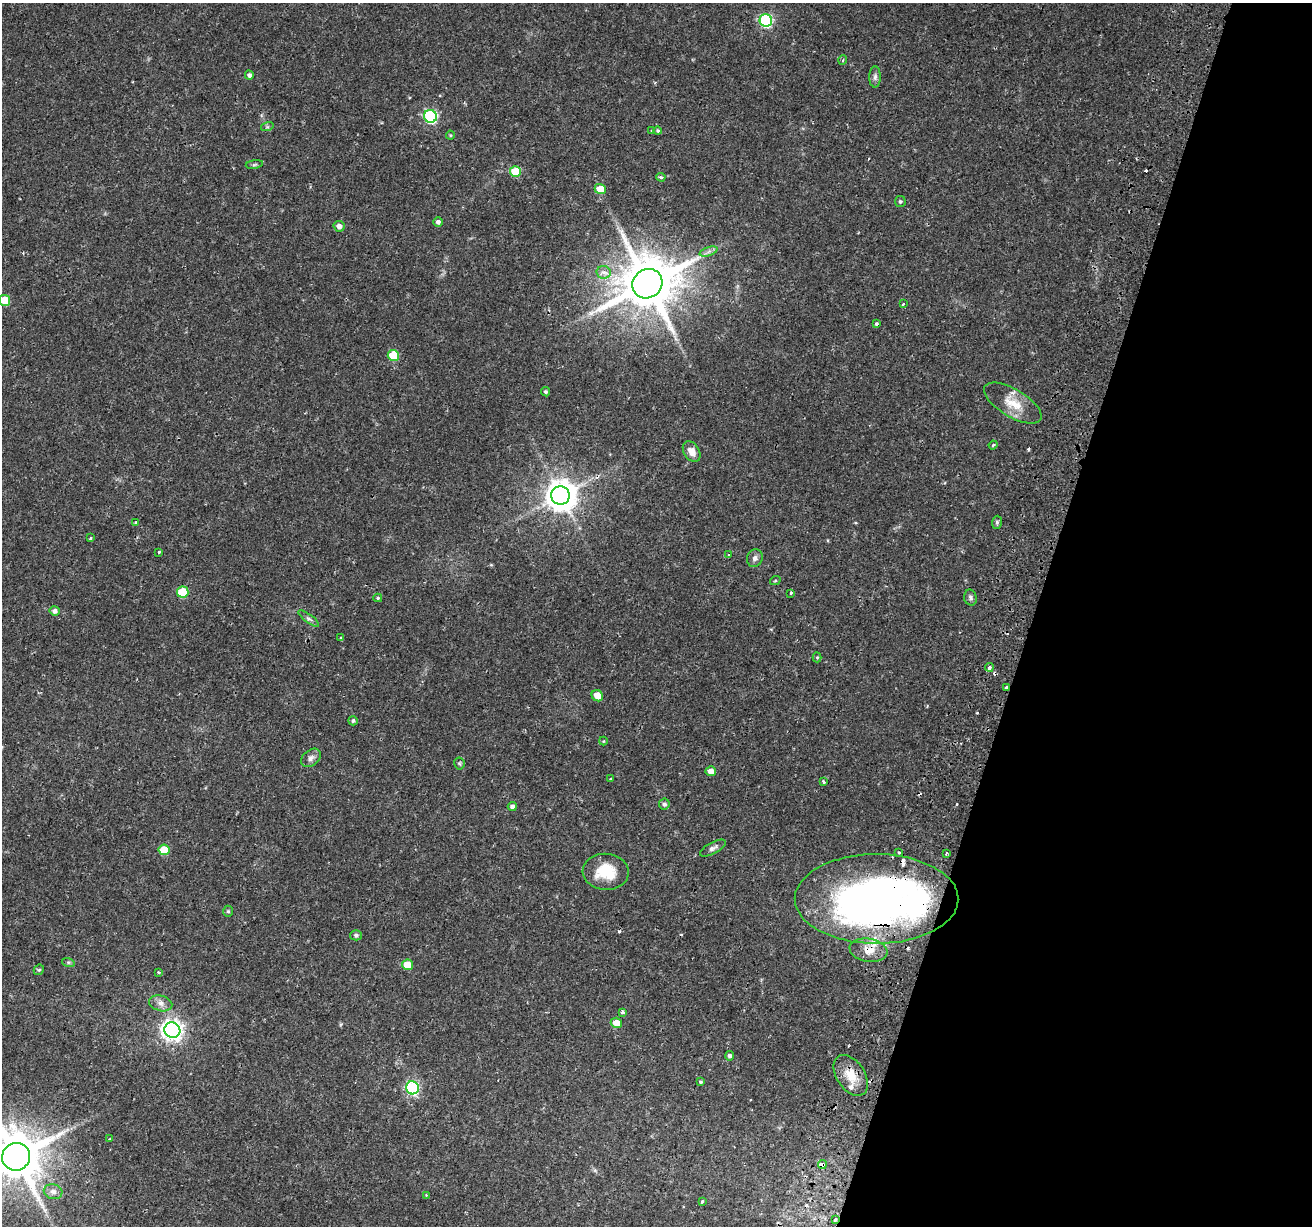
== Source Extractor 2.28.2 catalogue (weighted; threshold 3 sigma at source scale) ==
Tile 8 of 4 x 4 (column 4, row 2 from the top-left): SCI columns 4010-5319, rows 2801-4024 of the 5386 x 5541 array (HDU 1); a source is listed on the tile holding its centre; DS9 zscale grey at full resolution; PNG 1314 x 1228 px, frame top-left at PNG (2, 3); each listed source drawn as its Kron ellipse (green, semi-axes under 4 px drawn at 4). Shown black and unused: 21% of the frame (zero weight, under 2 of 3 exposures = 5% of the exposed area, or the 3 px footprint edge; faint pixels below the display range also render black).
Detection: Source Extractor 2.28.2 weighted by HDU 2 'WHT'; one run over the whole footprint, this tile lists its part. Background 0.0387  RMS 0.0035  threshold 0.0159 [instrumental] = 3 sigma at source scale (4.5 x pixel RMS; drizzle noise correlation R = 1.50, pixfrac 1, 0.0396/0.0396 arcsec/px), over >= 5 px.
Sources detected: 98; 1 inside a brighter object's white glare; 11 cosmic-ray / hot-pixel residue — neither listed nor drawn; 3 inside a brighter listed object's ellipse — not listed separately; the other 83 listed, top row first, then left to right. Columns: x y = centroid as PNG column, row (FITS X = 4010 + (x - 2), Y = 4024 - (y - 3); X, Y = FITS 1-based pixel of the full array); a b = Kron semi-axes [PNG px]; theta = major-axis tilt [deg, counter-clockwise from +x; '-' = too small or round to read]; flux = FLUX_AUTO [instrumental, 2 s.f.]
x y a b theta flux
766 20 6 6 - 48
843 60 5 3 - 0.33
249 75 4 4 - 0.93
875 77 10 6 89 1.1
430 116 6 6 - 53
267 127 6 4 17 0.55
651 131 3 2 - 0.46
658 131 4 4 - 0.46
450 135 4 4 - 0.38
254 164 8 4 9 0.63
515 172 5 5 - 12
661 177 4 4 - 0.77
600 189 5 5 - 6.2
900 202 5 5 - 0.65
438 222 5 4 - 1.1
339 226 6 5 - 1.5
709 252 9 4 19 1.2
604 272 7 6 - 1.6
647 284 15 14 - 2400
4 300 5 5 - 11
903 304 3 3 - 0.4
877 324 3 3 - 1.6
393 356 6 5 - 13
546 392 5 4 - 0.66
1013 403 32 13 -31 7.4
993 445 4 3 - 0.5
692 452 11 7 -57 2.9
560 496 9 9 - 610
997 522 6 5 - 0.68
135 523 3 3 - 0.38
91 538 3 3 - 0.71
158 552 3 3 - 1.5
728 555 2 2 - 0.37
755 558 9 7 72 1.4
775 581 5 3 - 0.36
183 592 5 5 - 16
791 593 3 3 - 0.69
378 598 4 3 - 0.44
970 598 8 6 -77 0.92
55 611 5 4 - 1.2
309 619 12 4 -37 0.98
340 638 3 2 - 0.23
817 657 5 4 - 0.41
989 667 4 3 - 1.2
1007 687 4 3 - 2.8
597 696 6 5 - 3.9
353 721 5 4 - 0.7
603 741 4 4 - 0.32
311 758 11 7 38 1.6
459 763 6 5 - 0.53
711 771 5 5 - 2.2
611 779 3 3 - 1.3
823 781 3 3 - 1
664 804 5 5 - 0.98
512 806 4 4 - 1.2
713 848 14 5 28 1.3
164 850 5 5 - 9.1
899 852 3 3 - 1.5
946 853 3 3 - 0.77
606 872 23 18 -4 10
877 899 82 44 0 200
228 911 5 5 - 0.65
356 935 6 5 - 0.81
869 950 19 11 -10 4.6
68 962 6 4 -18 0.54
407 965 5 5 - 6.2
39 970 6 4 41 0.49
158 972 3 3 - 1.1
161 1003 12 7 -14 2
623 1012 4 3 - 0.83
616 1023 5 5 - 4.2
172 1030 8 7 - 190
729 1056 4 4 - 0.9
851 1075 23 14 -57 7.2
700 1082 4 3 - 0.42
412 1088 6 6 - 56
110 1139 4 3 - 0.35
16 1157 14 13 - 1800
822 1164 4 3 - 220
53 1192 9 7 -15 1.5
426 1195 4 3 - 0.27
702 1201 3 3 - 2.2
835 1220 3 3 - 1
Overlapping masked pixels (flux is a lower limit): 7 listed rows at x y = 560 496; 1007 687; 877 899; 869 950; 851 1075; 822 1164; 835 1220
Isophote crosses this tile's border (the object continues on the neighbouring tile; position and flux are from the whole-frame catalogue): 2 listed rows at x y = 4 300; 16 1157